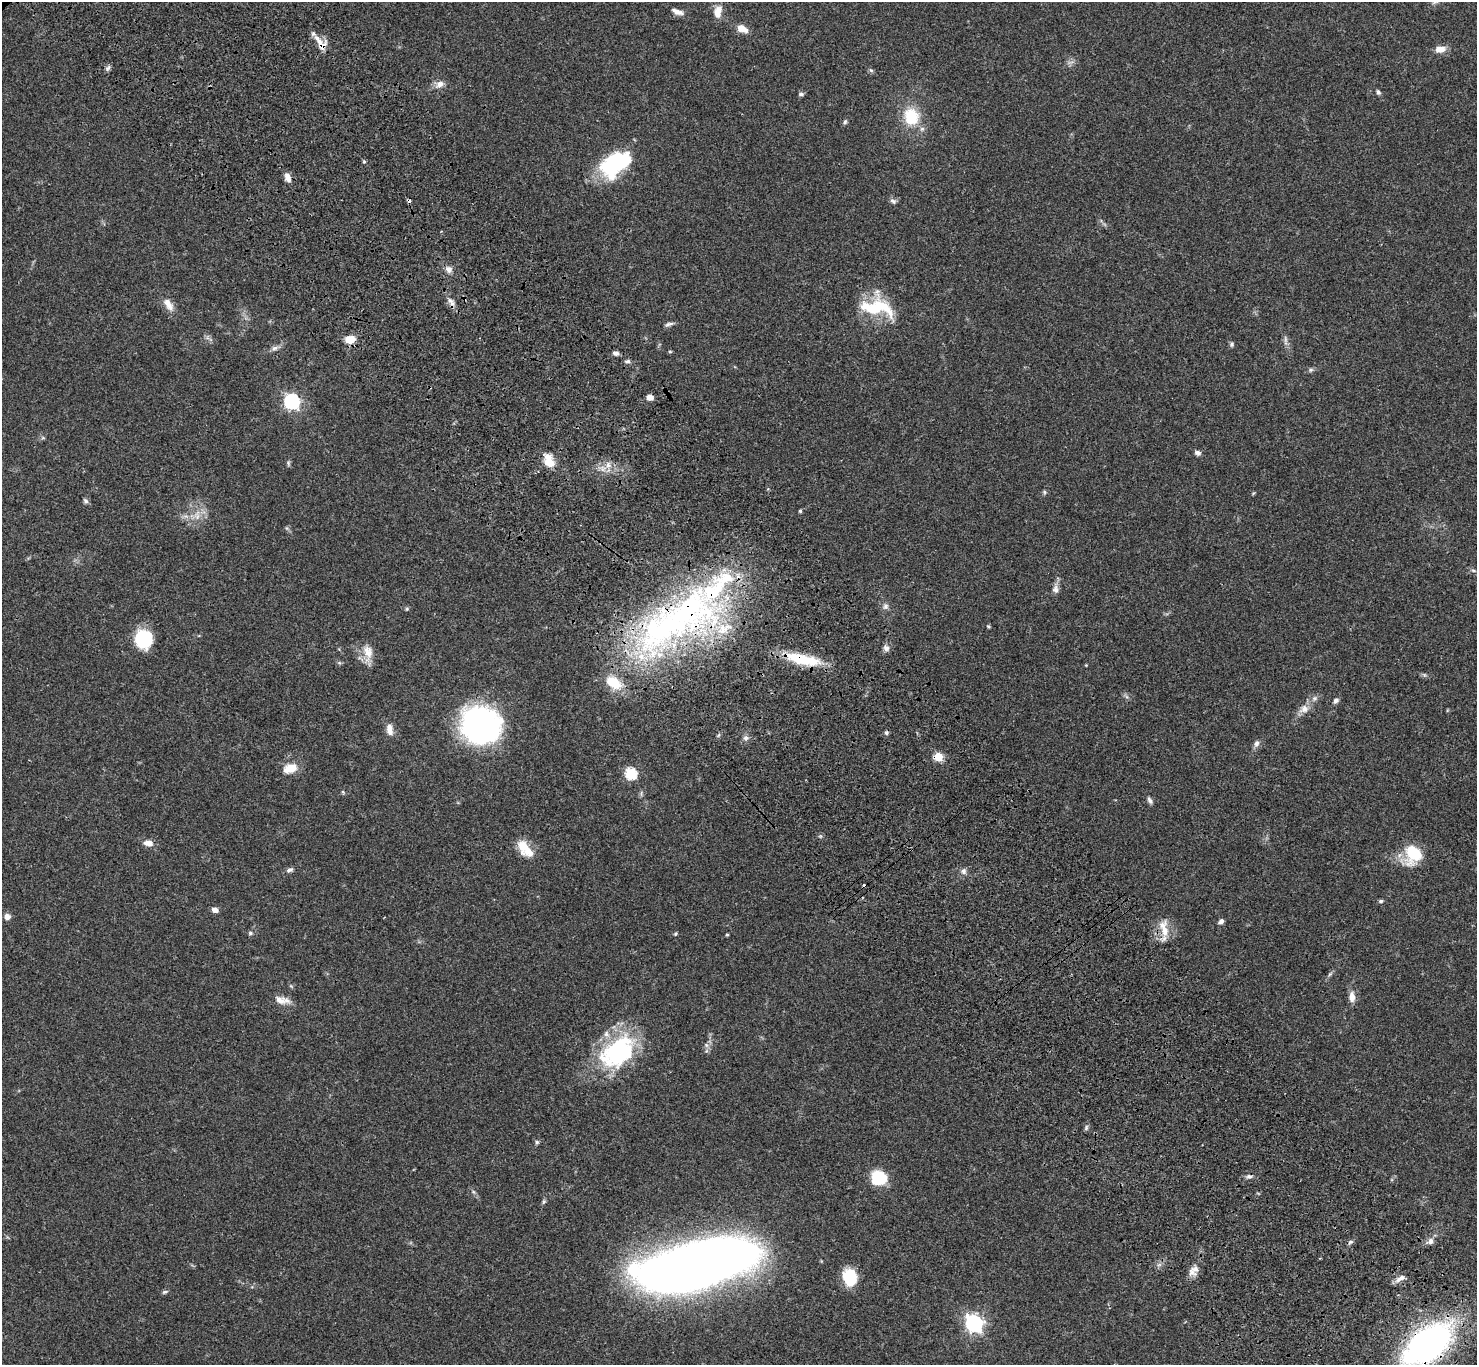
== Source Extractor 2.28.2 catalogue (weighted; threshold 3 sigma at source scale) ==
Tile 6 of 4 x 4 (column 2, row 2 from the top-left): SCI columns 1577-3051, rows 3116-4478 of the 6117 x 6091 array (HDU 1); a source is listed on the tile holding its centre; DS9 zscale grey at full resolution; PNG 1479 x 1367 px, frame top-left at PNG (2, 2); no overlay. Shown black and unused: <1% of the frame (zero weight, under 3 of 4 exposures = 6% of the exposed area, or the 3 px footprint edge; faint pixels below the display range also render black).
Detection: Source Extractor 2.28.2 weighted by HDU 2 'WHT'; one run over the whole footprint, this tile lists its part. Background 0.0469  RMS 0.0052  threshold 0.0234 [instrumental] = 3 sigma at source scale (4.5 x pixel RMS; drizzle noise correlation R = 1.50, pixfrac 1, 0.05/0.05 arcsec/px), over >= 5 px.
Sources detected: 113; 2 inside a brighter object's white glare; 3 cosmic-ray / hot-pixel residue — not listed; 11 inside a brighter listed object's ellipse — not listed separately; the other 97 listed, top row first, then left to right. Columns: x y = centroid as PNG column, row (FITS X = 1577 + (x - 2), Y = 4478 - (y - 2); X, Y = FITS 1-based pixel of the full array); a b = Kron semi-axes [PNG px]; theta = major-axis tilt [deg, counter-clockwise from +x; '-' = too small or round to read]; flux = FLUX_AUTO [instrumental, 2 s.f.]
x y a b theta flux
1435 2 11 6 18 1.8
677 12 15 6 -20 3
718 12 15 9 78 4.9
742 29 13 8 -26 4.6
320 42 27 7 -51 5.1
1440 49 12 7 6 4.6
108 68 8 5 37 1.2
871 70 6 5 - 0.88
440 84 12 9 21 3.2
1378 92 7 5 -61 1.1
801 94 7 4 0 1
911 116 20 17 -77 18
845 122 6 5 - 0.9
364 162 5 3 - 0.59
615 163 34 20 35 47
288 177 10 6 -69 3.6
893 201 10 6 -37 1.4
448 269 10 8 -44 2.4
450 300 12 5 -37 2.3
168 304 20 9 -55 4.8
877 307 46 19 -7 25
669 324 12 5 16 1.5
350 339 10 8 9 7.2
1285 341 14 4 -88 1.7
1232 344 7 5 68 1
275 348 10 6 12 1.8
670 352 5 3 - 0.5
616 353 8 5 -8 1.8
628 361 7 5 14 1.1
1311 370 7 5 44 0.97
650 397 6 5 - 3.9
292 401 6 6 - 130
1197 453 8 5 -16 1.6
288 463 8 4 83 0.85
549 463 15 12 -25 6.5
608 465 8 7 - 2.6
1044 492 6 4 -89 0.73
85 501 7 6 - 1.1
800 511 4 3 - 0.85
197 515 15 7 83 3.9
1473 570 6 3 -19 0.65
1055 589 12 8 -85 2.4
885 606 9 7 89 1.9
407 609 5 4 - 0.67
685 611 120 76 35 190
988 626 4 4 - 0.71
144 639 17 16 - 25
886 648 9 8 - 1.9
368 652 23 12 -87 6.5
803 659 43 12 -12 22
1086 665 3 3 - 0.37
1314 698 8 6 44 1.5
1336 701 6 5 - 1.6
1304 709 13 11 41 4.1
481 725 35 31 -20 130
389 728 12 9 -86 3.3
746 738 8 7 - 1.7
1256 744 9 7 68 1.9
938 757 5 5 - 19
290 768 15 10 16 8.1
631 773 6 6 - 48
343 792 6 3 -71 0.58
1150 800 9 5 -58 1.5
148 843 11 7 -9 3.8
524 847 21 14 -76 8.8
1413 854 19 16 -85 21
289 870 9 6 22 1.4
964 871 9 7 -78 1.9
1381 901 6 4 14 0.83
215 910 6 5 - 2.9
7 917 6 6 - 3.1
1221 921 7 5 43 1.6
1164 928 27 11 -81 8.3
250 933 6 5 - 0.88
676 934 5 4 - 0.63
727 935 4 3 - 0.54
1330 974 7 4 45 0.9
291 986 5 5 - 0.63
1352 997 13 7 -89 3.9
280 1000 17 10 -24 4.9
706 1045 6 5 - 1.1
617 1051 50 30 46 56
1086 1128 7 5 80 0.94
537 1142 5 5 - 0.89
1249 1176 8 5 -6 1.4
879 1177 9 8 - 41
474 1192 6 4 -70 0.83
544 1201 7 5 87 0.85
1431 1241 9 7 88 2.3
1350 1242 8 5 25 1
696 1265 87 32 16 800
1195 1269 12 9 4 3.3
850 1277 14 12 -76 22
1400 1278 17 6 32 2.6
165 1292 8 4 24 0.9
974 1323 7 7 - 180
1427 1344 30 17 38 260
Overlapping masked pixels (flux is a lower limit): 4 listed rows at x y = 685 611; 803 659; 938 757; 1427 1344
Isophote crosses this tile's border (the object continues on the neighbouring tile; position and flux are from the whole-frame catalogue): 2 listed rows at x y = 1435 2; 1427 1344